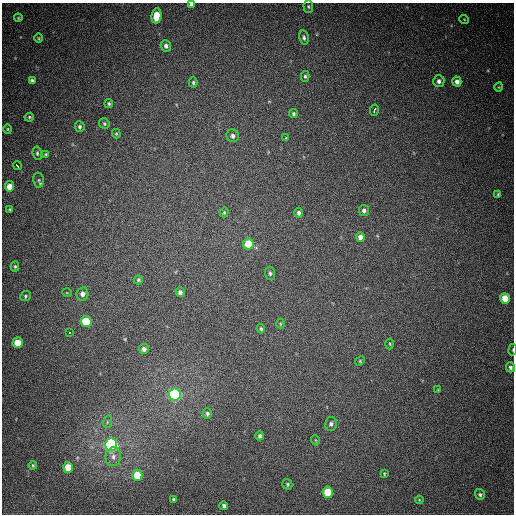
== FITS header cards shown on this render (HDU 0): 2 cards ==
NAXIS1  =                  512
NAXIS2  =                  512

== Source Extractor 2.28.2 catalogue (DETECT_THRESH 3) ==
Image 512 x 512 px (HDU 0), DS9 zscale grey, 1 PNG px = 1 image px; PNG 516 x 516 px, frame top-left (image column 1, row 512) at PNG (2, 3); each listed source drawn as its Kron ellipse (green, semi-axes under 4 px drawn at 4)
Background 513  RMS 14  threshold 42.8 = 3 sigma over >= 5 px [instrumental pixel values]
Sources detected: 73; all 73 listed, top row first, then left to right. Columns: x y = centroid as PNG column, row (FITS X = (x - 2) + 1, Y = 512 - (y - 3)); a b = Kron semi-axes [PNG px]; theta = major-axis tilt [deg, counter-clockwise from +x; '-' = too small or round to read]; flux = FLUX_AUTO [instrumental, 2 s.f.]
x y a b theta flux
191 4 4 3 - 2300
308 7 6 4 -87 1500
156 16 7 5 84 20000
18 18 4 4 - 870
464 19 5 3 - 790
39 38 5 3 - 960
304 38 7 4 -79 2100
166 46 6 5 - 3200
305 76 5 4 - 1700
32 80 4 3 - 1900
439 81 6 5 - 3500
193 82 5 4 - 1400
457 82 5 4 - 4300
499 87 4 3 - 750
109 104 4 3 - 1500
374 110 6 3 77 19000
293 114 4 4 - 1700
29 117 5 4 - 1200
104 123 5 5 - 1500
80 127 5 5 - 1900
8 129 4 4 - 1000
116 134 5 4 - 1100
233 136 6 6 - 3200
286 137 3 2 - 3200
37 153 7 4 -81 1600
46 155 4 3 - 1800
17 165 4 3 - 8700
39 180 7 5 -78 2000
10 186 5 4 - 10000
498 194 4 3 - 1100
10 210 4 3 - 1200
364 210 5 5 - 2900
224 212 5 4 - 1300
299 213 5 4 - 2500
360 237 5 4 - 6300
248 244 5 5 - 40000
15 266 5 4 - 1300
270 273 6 5 - 2000
138 280 4 4 - 1400
180 292 5 4 - 3000
67 293 5 3 - 730
82 294 6 6 - 4700
25 296 5 5 - 1400
505 298 5 5 - 16000
86 321 5 5 - 46000
280 324 5 3 - 930
261 329 5 3 - 1400
69 332 3 2 - 3800
18 343 5 5 - 19000
390 344 5 3 - 950
144 349 5 5 - 3300
513 350 5 3 - 890
360 361 5 4 - 1200
510 367 5 4 - 2200
438 390 4 3 - 740
175 394 6 5 - 220000
207 414 5 4 - 2000
107 422 6 4 72 1500
331 424 7 6 - 2700
260 436 4 3 - 2000
315 440 5 3 - 840
111 445 6 6 - 310000
113 457 9 7 81 4800
33 465 4 3 - 1100
68 467 5 5 - 19000
384 474 3 2 - 880
137 475 5 5 - 28000
287 484 5 4 - 1600
328 492 5 5 - 38000
480 494 6 5 - 1900
173 499 3 3 - 1500
419 500 4 3 - 790
224 506 4 3 - 2000
At the frame edge (FLAGS 8, measured only in part): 2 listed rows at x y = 191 4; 513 350